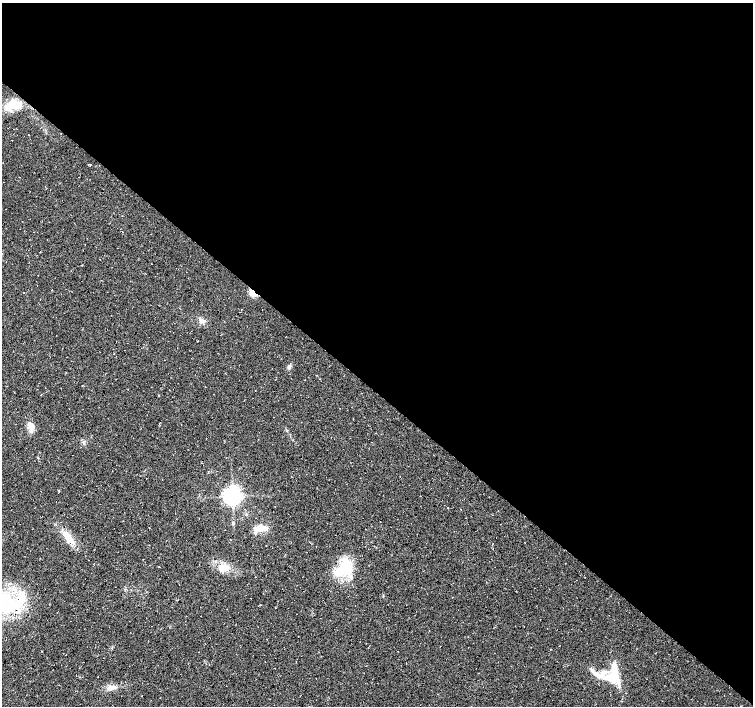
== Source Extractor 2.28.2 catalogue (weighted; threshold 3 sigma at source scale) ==
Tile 3 of 4 x 4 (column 3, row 1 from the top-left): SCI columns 3013-4514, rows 4458-5864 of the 6017 x 6031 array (HDU 1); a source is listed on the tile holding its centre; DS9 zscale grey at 2 x 2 block average (1 PNG px = mean of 2 x 2 image px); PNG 755 x 708 px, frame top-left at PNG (2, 3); no overlay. Shown black and unused: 55% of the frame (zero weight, under 3 of 4 exposures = <1% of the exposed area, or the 3 px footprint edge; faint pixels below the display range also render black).
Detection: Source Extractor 2.28.2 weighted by HDU 2 'WHT'; one run over the whole footprint, this tile lists its part. Background 0.0136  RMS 0.0049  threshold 0.0221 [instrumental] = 3 sigma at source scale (4.5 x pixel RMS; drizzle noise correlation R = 1.50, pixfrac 1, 0.0396/0.0396 arcsec/px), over >= 5 px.
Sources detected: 22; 1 inside a brighter object's white glare — not listed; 5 inside a brighter listed object's ellipse — not listed separately; the other 16 listed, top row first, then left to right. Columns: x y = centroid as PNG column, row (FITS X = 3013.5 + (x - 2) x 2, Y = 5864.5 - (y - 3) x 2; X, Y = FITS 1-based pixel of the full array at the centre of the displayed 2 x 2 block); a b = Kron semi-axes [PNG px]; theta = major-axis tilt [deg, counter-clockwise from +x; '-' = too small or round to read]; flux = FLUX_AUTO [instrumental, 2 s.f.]
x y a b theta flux
13 105 19 10 3 18
253 293 8 5 -46 12
202 321 6 5 - 4.1
289 367 5 4 - 2.8
31 427 14 7 -83 8.5
232 496 5 5 - 630
246 514 4 2 - 0.66
233 523 3 3 - 1.2
259 528 14 7 -8 12
68 537 14 6 -54 15
223 568 12 8 -16 15
343 570 24 17 19 39
6 603 29 19 -42 85
614 671 26 9 -82 30
599 675 10 7 -30 8.3
111 688 8 7 - 6
Overlapping masked pixels (flux is a lower limit): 1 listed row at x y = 253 293
Isophote crosses this tile's border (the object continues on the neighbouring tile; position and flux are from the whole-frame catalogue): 1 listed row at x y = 6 603
Diffuse or blended objects may show on this block-average render without a row.